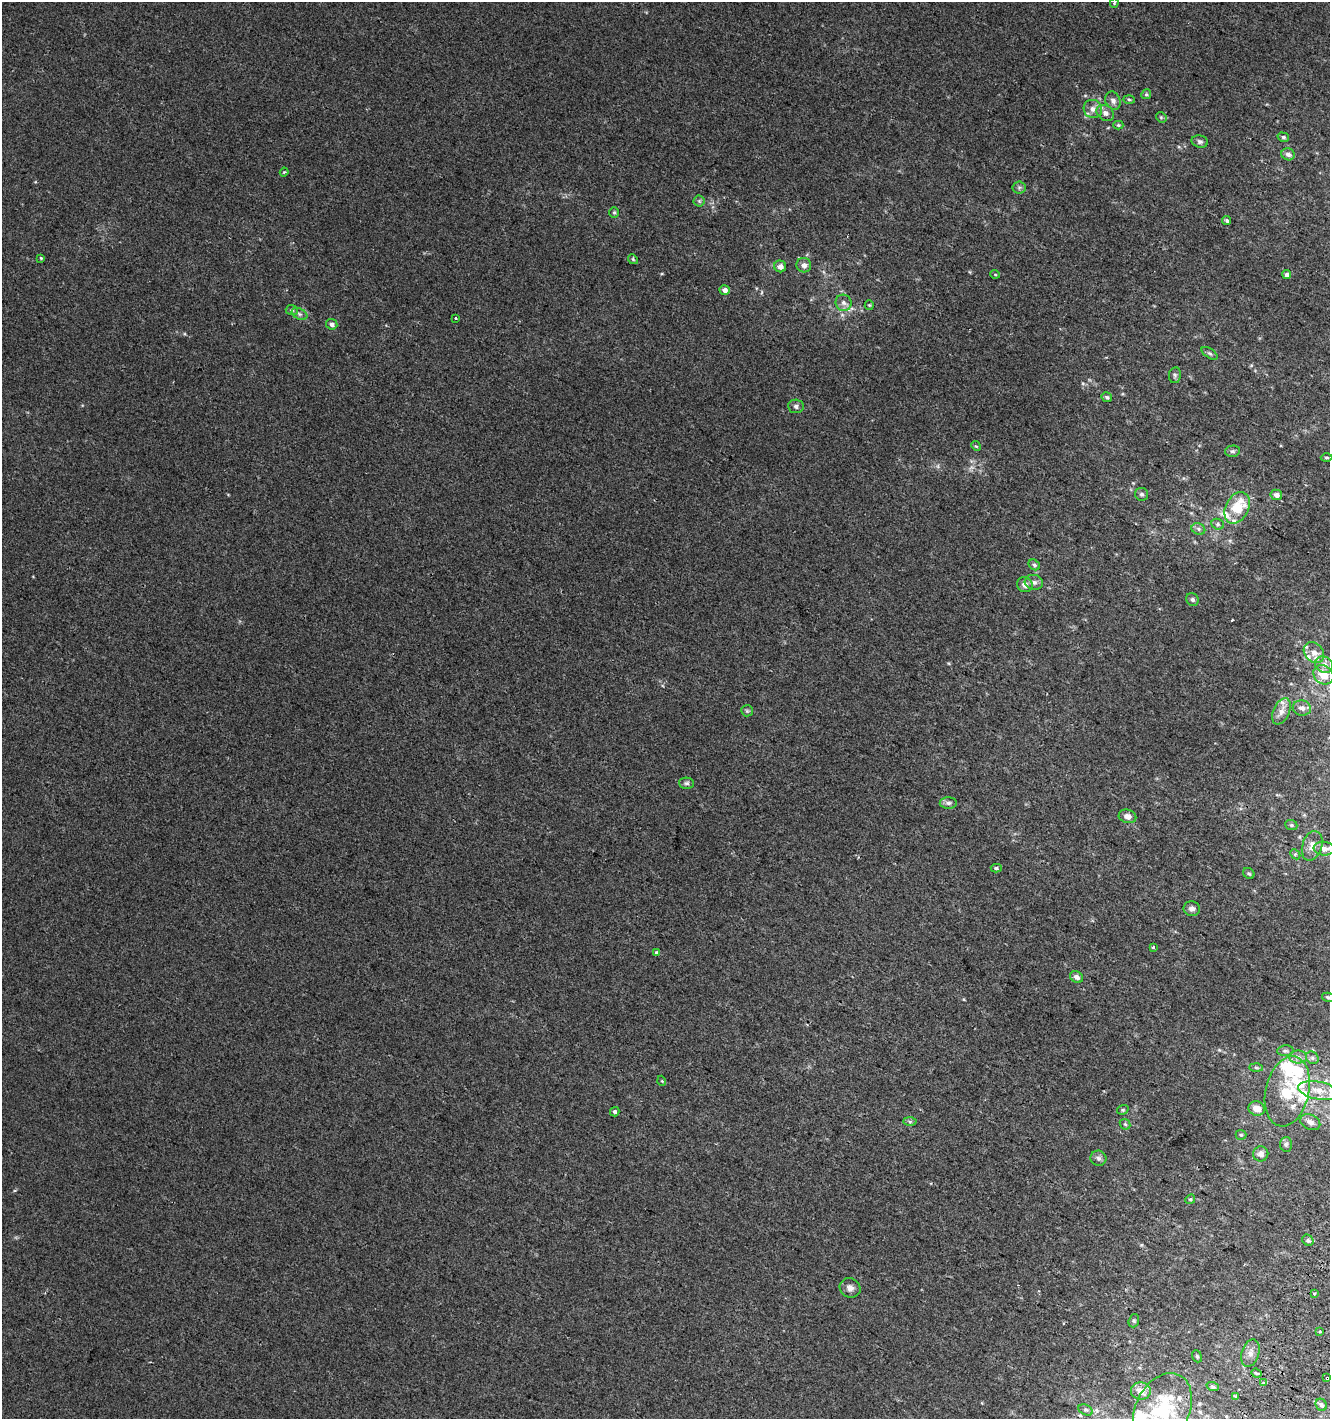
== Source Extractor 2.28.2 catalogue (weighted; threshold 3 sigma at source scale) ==
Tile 6 of 4 x 4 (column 2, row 2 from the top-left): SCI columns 1638-2965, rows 2853-4269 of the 5865 x 5714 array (HDU 1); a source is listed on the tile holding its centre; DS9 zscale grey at full resolution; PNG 1332 x 1421 px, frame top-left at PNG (2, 2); each listed source drawn as its Kron ellipse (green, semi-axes under 4 px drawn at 4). Shown black and unused: <1% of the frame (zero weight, under 2 of 3 exposures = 2% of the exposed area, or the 3 px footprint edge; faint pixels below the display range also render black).
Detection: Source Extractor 2.28.2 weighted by HDU 2 'WHT'; one run over the whole footprint, this tile lists its part. Background 0.0117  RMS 0.0064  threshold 0.0286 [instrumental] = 3 sigma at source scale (4.5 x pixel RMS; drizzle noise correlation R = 1.50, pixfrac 1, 0.0396/0.0396 arcsec/px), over >= 5 px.
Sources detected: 111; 1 too faint to see at this stretch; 1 inside a brighter object's white glare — neither listed nor drawn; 10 inside a brighter listed object's ellipse — not listed separately; the other 99 listed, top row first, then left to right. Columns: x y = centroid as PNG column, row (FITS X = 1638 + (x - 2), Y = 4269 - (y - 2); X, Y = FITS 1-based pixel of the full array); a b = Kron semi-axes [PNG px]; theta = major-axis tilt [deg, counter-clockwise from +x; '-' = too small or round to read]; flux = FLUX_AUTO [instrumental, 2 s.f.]
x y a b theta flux
1114 3 4 3 - 0.97
1146 94 5 4 - 0.86
1129 99 6 4 -2 0.86
1113 101 9 7 -65 2.8
1093 109 9 9 - 3.8
1105 113 9 7 -34 3.1
1161 117 6 4 -45 0.82
1118 125 5 4 - 0.82
1283 137 6 4 -15 1.1
1200 141 8 6 -12 1.6
1288 154 7 6 - 2.2
284 172 4 3 - 0.65
1019 188 6 6 - 1.3
699 201 5 5 - 1.2
614 212 5 5 - 0.97
1227 221 5 4 - 1.2
41 258 3 3 - 0.64
633 259 5 4 - 0.85
804 265 7 7 - 3.1
780 266 6 6 - 4
995 274 5 3 - 0.49
1287 275 4 4 - 2.2
725 290 5 5 - 2.8
843 303 8 8 - 2.7
869 305 5 4 - 0.69
292 310 6 5 - 1.1
300 314 8 5 -27 1.5
456 318 3 3 - 2.3
332 324 6 5 - 2
1210 353 9 4 -35 1.3
1175 375 8 6 80 1.5
1107 397 5 5 - 1.1
796 406 8 6 -5 1.9
976 446 5 4 - 0.67
1232 451 7 5 2 1.5
1327 458 6 3 -1 0.71
1142 494 6 6 - 1.6
1276 495 6 5 - 3
1237 508 17 11 62 20
1218 524 6 5 - 1.4
1198 529 7 5 -24 1.6
1034 565 6 5 - 1.3
1034 582 9 7 -14 2.5
1025 585 8 7 - 3.1
1192 600 6 6 - 1.6
1314 653 11 9 -48 4.4
1324 665 9 8 - 3.9
1323 675 11 9 -40 9.3
1302 708 9 7 -14 3
747 711 6 5 - 1.1
1281 711 14 8 66 4.7
687 783 7 5 -1 1.4
948 803 8 5 0 2
1127 816 9 6 -14 4
1291 825 6 5 - 1
1312 846 15 10 72 5.4
1324 849 10 7 -6 4.1
1295 854 6 4 -45 0.9
996 868 5 4 - 1.1
1249 873 6 5 - 1
1192 909 8 7 - 2.4
1153 947 4 3 - 0.73
657 953 4 3 - 4.5
1076 977 7 5 -33 2.5
1328 997 6 4 -12 1.2
1285 1051 8 5 4 1.5
1298 1057 9 6 -2 2.6
1312 1058 7 5 -45 1.3
1256 1068 6 4 -2 0.98
662 1081 5 3 - 0.54
1287 1091 35 21 77 27
1319 1091 20 9 -11 9.6
1257 1108 8 7 - 5.7
1123 1110 6 4 19 0.88
615 1112 5 4 - 1.3
910 1122 6 4 -1 1.1
1310 1122 10 7 -27 3
1125 1124 6 4 -44 0.93
1241 1135 5 5 - 0.81
1286 1144 7 6 - 1.3
1261 1154 7 7 - 3.1
1098 1158 8 7 - 2
1190 1199 5 4 - 0.71
1308 1240 6 5 - 1.3
850 1288 10 9 - 3.4
1314 1293 3 3 - 3.7
1134 1321 7 5 71 1
1319 1331 3 2 - 0.65
1250 1353 14 8 72 3.8
1197 1356 6 4 -68 0.9
1256 1373 5 3 - 1.5
1327 1378 4 3 - 3.4
1264 1383 3 3 - 3
1213 1387 6 4 -19 0.97
1141 1391 10 8 -4 7.4
1236 1396 4 3 - 1.4
1321 1405 6 5 - 1.7
1162 1409 38 26 63 55
1086 1410 7 5 -26 1.2
Overlapping masked pixels (flux is a lower limit): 1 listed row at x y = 1327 1378
Isophote crosses this tile's border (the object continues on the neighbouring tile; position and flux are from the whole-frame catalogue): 3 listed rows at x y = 1114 3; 1328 997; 1162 1409